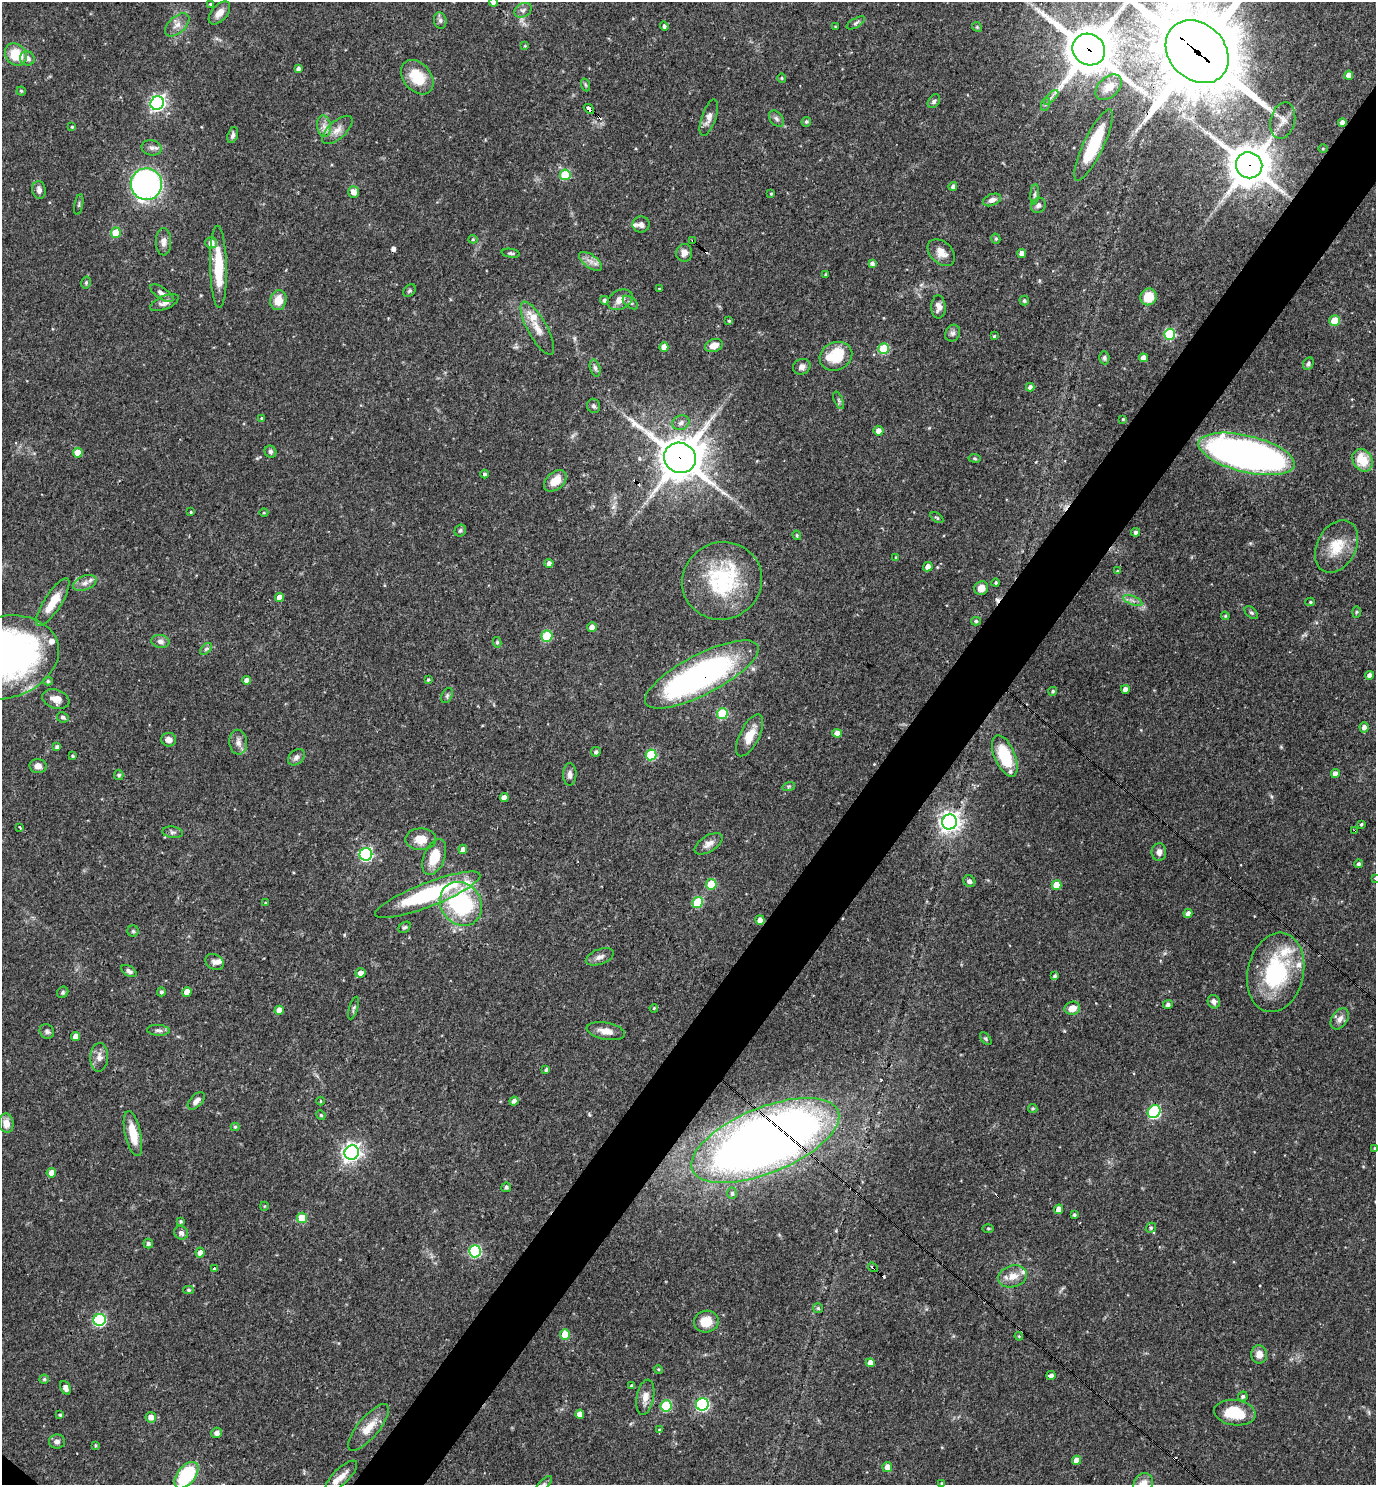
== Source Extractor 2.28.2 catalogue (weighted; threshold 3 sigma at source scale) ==
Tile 10 of 4 x 4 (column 2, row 3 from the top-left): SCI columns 1523-2896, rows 1484-2966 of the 5935 x 5931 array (HDU 1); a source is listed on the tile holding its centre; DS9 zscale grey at full resolution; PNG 1378 x 1487 px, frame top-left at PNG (2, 2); each listed source drawn as its Kron ellipse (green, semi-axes under 4 px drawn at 4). Shown black and unused: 5% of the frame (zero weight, under 3 of 4 exposures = <1% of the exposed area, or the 3 px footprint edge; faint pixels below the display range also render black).
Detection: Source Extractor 2.28.2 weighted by HDU 2 'WHT'; one run over the whole footprint, this tile lists its part. Background 0.055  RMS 0.0032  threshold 0.0145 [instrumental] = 3 sigma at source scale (4.5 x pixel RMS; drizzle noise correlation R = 1.50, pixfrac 1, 0.05/0.05 arcsec/px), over >= 5 px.
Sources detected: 298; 1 inside a brighter object's white glare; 9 cosmic-ray / hot-pixel residue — neither listed nor drawn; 15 inside a brighter listed object's ellipse — not listed separately; the other 273 listed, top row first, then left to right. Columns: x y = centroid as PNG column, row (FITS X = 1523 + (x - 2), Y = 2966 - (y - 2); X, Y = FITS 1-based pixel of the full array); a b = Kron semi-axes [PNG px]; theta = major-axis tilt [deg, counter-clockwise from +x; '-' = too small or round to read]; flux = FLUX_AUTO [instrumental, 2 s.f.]
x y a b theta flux
493 2 4 4 - 1.4
210 4 3 3 - 0.39
523 10 9 6 30 1.2
219 13 13 8 48 2.6
440 20 8 6 -76 0.88
856 23 10 4 31 0.8
177 25 14 8 42 2.3
664 26 5 4 - 0.77
835 27 3 3 - 0.29
977 27 5 4 - 0.43
525 46 4 4 - 0.33
1089 49 17 15 -36 1400
1197 52 35 28 -45 4300
16 55 12 10 -47 10
27 58 7 7 - 1.6
298 69 4 4 - 1
1349 75 4 4 - 2.4
417 77 19 13 -50 10
782 78 5 4 - 0.38
586 85 6 4 -70 0.53
1109 87 15 10 43 4.4
21 91 4 4 - 0.43
1051 97 9 3 45 0.83
934 101 7 5 54 0.88
157 103 7 6 - 89
1046 104 7 4 70 0.58
589 109 6 3 -41 3.8
709 118 19 7 71 2.1
776 119 9 6 -50 0.98
1283 120 18 12 76 2.7
806 122 5 4 - 0.61
1342 122 4 4 - 1.8
324 126 11 7 -82 1.9
72 127 4 4 - 0.42
337 130 19 8 42 2.8
233 135 8 5 73 0.93
1093 145 39 10 64 16
152 148 10 7 -14 1.3
1323 148 5 3 - 0.28
1249 165 13 12 - 970
565 175 5 5 - 15
146 184 16 15 - 91
953 186 4 4 - 0.95
39 190 9 7 -78 1.3
354 192 6 5 - 2.5
771 194 3 3 - 0.34
1035 194 10 4 85 0.74
992 200 9 5 22 1.5
79 204 10 3 80 0.5
1038 205 8 7 - 1
641 224 8 8 - 1.4
116 233 5 5 - 8.7
473 239 4 4 - 0.39
996 239 5 4 - 0.54
693 241 4 3 - 0.91
163 242 14 7 90 1.8
211 243 6 5 - 2.6
511 253 9 4 -9 0.62
684 253 9 8 - 1.8
941 253 16 11 -43 3.2
1022 254 4 4 - 2
590 261 13 6 -35 2
872 263 4 4 - 1
218 267 41 8 -89 12
826 275 4 3 - 0.41
86 283 6 4 76 0.52
659 289 3 3 - 0.26
409 291 7 5 45 0.54
162 293 13 5 -34 1.4
1148 297 8 8 - 7.4
278 300 10 8 77 4.3
604 300 4 4 - 0.7
620 300 13 9 28 2.7
1024 301 5 4 - 0.59
164 303 15 6 23 1.8
630 303 9 5 -40 0.75
938 307 11 7 -88 1.9
729 321 3 3 - 0.42
1335 321 5 5 - 8.5
537 328 30 9 -61 4.8
953 333 9 7 61 0.99
1169 334 6 5 - 23
994 336 3 3 - 0.36
714 346 9 6 20 3.1
664 347 4 4 - 2.3
884 349 5 5 - 14
836 356 17 14 25 12
1104 358 6 5 - 0.74
1143 358 4 4 - 2.5
1308 364 7 5 63 0.65
802 367 9 7 26 1.3
595 368 8 5 -74 0.84
1030 387 4 4 - 1.4
839 400 9 3 -69 0.55
594 406 7 6 - 0.76
262 418 4 3 - 0.36
1123 419 3 3 - 0.42
681 423 9 7 21 1.4
878 431 5 5 - 2
270 452 6 5 - 0.69
78 453 5 5 - 5.1
1246 454 49 18 -14 180
680 458 16 15 - 1000
974 458 6 4 -8 0.42
1363 460 12 9 -58 7.5
485 474 4 4 - 0.74
555 481 13 8 41 4.5
191 512 4 3 - 0.37
264 513 4 3 - 0.28
937 518 7 4 -35 0.45
460 531 6 5 - 0.63
1136 532 4 4 - 0.96
797 535 5 3 - 0.4
1337 546 28 19 61 8.6
896 557 4 3 - 0.3
549 563 4 4 - 1.4
928 567 5 4 - 2
1117 571 3 3 - 0.33
722 581 40 38 28 28
85 583 12 7 21 1.8
996 583 4 3 - 0.44
981 588 7 6 - 2.9
279 597 4 4 - 3.2
1133 600 10 3 -21 0.91
53 602 28 8 57 6.1
1310 602 5 4 - 0.43
1356 612 6 4 88 0.39
1251 613 8 5 -43 0.66
1225 616 4 4 - 0.4
976 621 5 4 - 0.5
592 627 5 5 - 2.1
547 636 5 5 - 16
160 641 9 6 -9 1.2
497 642 5 4 - 0.53
206 649 7 4 43 0.7
3 658 57 41 15 150
702 674 63 20 27 94
1370 675 4 4 - 1.5
246 680 4 4 - 1.4
428 680 3 3 - 0.41
48 681 5 4 - 0.54
1125 689 4 4 - 1.8
1053 691 4 4 - 0.56
447 696 8 5 64 0.68
56 699 14 9 -19 2.8
722 714 5 5 - 19
63 717 6 5 - 0.72
1364 727 5 4 - 1.6
837 733 5 4 - 2.3
750 735 23 9 63 5.3
169 740 7 7 - 1.8
238 742 12 9 -87 1.9
57 747 4 4 - 1.1
596 752 5 5 - 0.68
651 755 5 5 - 17
73 756 4 3 - 0.45
1005 756 22 10 -67 14
296 757 9 7 43 1.1
38 766 8 7 - 1.7
570 774 11 6 89 1.5
1335 774 4 4 - 1.8
119 775 5 4 - 0.77
789 786 6 4 18 0.47
504 798 4 4 - 2.8
949 822 7 7 - 190
1361 824 3 3 - 0.46
20 827 3 2 - 0.5
1355 830 3 2 - 0.52
173 832 10 5 -7 0.82
421 839 15 11 1 4.2
709 844 16 8 32 2.2
463 849 4 4 - 1.7
1159 852 9 7 88 1.8
366 854 6 6 - 48
434 857 19 10 68 7.1
1359 864 4 4 - 0.83
1375 878 4 3 - 0.23
969 881 6 5 - 1.2
711 884 5 5 - 11
1056 885 5 5 - 5.9
428 895 56 12 21 33
265 903 4 3 - 0.31
698 903 5 5 - 16
461 904 23 20 -53 34
1188 913 4 4 - 1.7
760 920 5 4 - 2.4
404 927 7 5 36 0.57
133 931 5 5 - 0.55
600 957 14 7 20 1.8
214 962 10 7 -29 1.3
129 971 8 5 -31 1.1
1276 972 40 28 77 31
360 973 5 4 - 1.9
1055 976 3 3 - 0.51
63 992 6 5 - 0.55
161 992 4 4 - 0.68
187 992 5 4 - 3.4
1214 1002 7 6 - 1.2
1168 1004 5 4 - 1
354 1008 12 4 73 0.67
654 1008 4 4 - 0.43
1072 1008 8 6 14 3.2
279 1010 4 4 - 2.4
1340 1019 12 7 56 2
158 1030 11 5 -3 1.1
47 1031 7 7 - 0.88
606 1031 19 8 -11 3.3
76 1036 4 4 - 2.3
986 1039 7 4 -53 0.49
99 1057 14 9 87 2.3
546 1070 4 3 - 0.59
196 1101 10 6 46 1.6
320 1101 4 3 - 0.33
514 1101 4 4 - 1.3
1033 1108 5 4 - 0.53
1154 1112 7 6 - 41
321 1115 5 4 - 0.38
6 1123 9 7 -82 2.7
235 1127 4 4 - 0.44
133 1134 23 8 -77 7
765 1140 79 32 22 400
1375 1148 3 3 - 0.34
352 1152 7 7 - 140
51 1173 5 4 - 2.5
506 1187 5 4 - 0.78
732 1193 6 4 89 0.7
264 1206 4 4 - 0.32
1059 1209 5 4 - 2.9
1074 1215 3 3 - 0.56
302 1218 5 5 - 8.7
181 1221 4 4 - 0.54
988 1228 5 3 - 0.37
1151 1228 5 4 - 0.49
181 1233 7 6 - 1.1
148 1243 5 4 - 0.79
475 1251 6 6 - 34
200 1253 5 4 - 2
873 1267 5 3 - 0.79
214 1269 3 3 - 0.64
1012 1276 15 11 16 3.8
189 1290 5 4 - 0.58
818 1308 5 5 - 0.49
100 1320 6 6 - 40
706 1321 12 11 - 5.5
565 1335 5 5 - 8.4
1019 1336 4 3 - 0.33
1259 1354 9 8 - 2.3
870 1363 4 4 - 2.6
658 1369 4 3 - 0.32
1051 1375 4 4 - 1.3
44 1379 4 4 - 0.52
632 1385 4 3 - 0.46
65 1388 7 5 -65 1.6
1243 1396 5 4 - 0.71
645 1397 18 8 79 2.9
702 1404 6 6 - 47
666 1406 6 5 - 18
1235 1413 21 12 -7 9.9
580 1414 4 4 - 2.3
60 1415 4 3 - 0.49
151 1417 5 5 - 2.1
368 1427 29 10 50 5.5
659 1429 4 3 - 0.23
217 1433 5 5 - 1.5
57 1442 8 7 - 1.2
96 1445 4 3 - 0.4
1077 1460 4 4 - 2.9
887 1467 5 5 - 2.3
186 1475 15 9 51 24
341 1476 21 8 44 3.1
941 1483 4 2 - 0.23
543 1484 11 4 45 0.94
1143 1484 11 9 59 3.2
Overlapping masked pixels (flux is a lower limit): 12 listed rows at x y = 1089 49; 1197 52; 589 109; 1342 122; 1249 165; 693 241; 680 458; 702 674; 1355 830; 760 920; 765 1140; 873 1267
Isophote crosses this tile's border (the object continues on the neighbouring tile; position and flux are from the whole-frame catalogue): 8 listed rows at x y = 493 2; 1197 52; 3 658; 1375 878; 1375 1148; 186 1475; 543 1484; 1143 1484